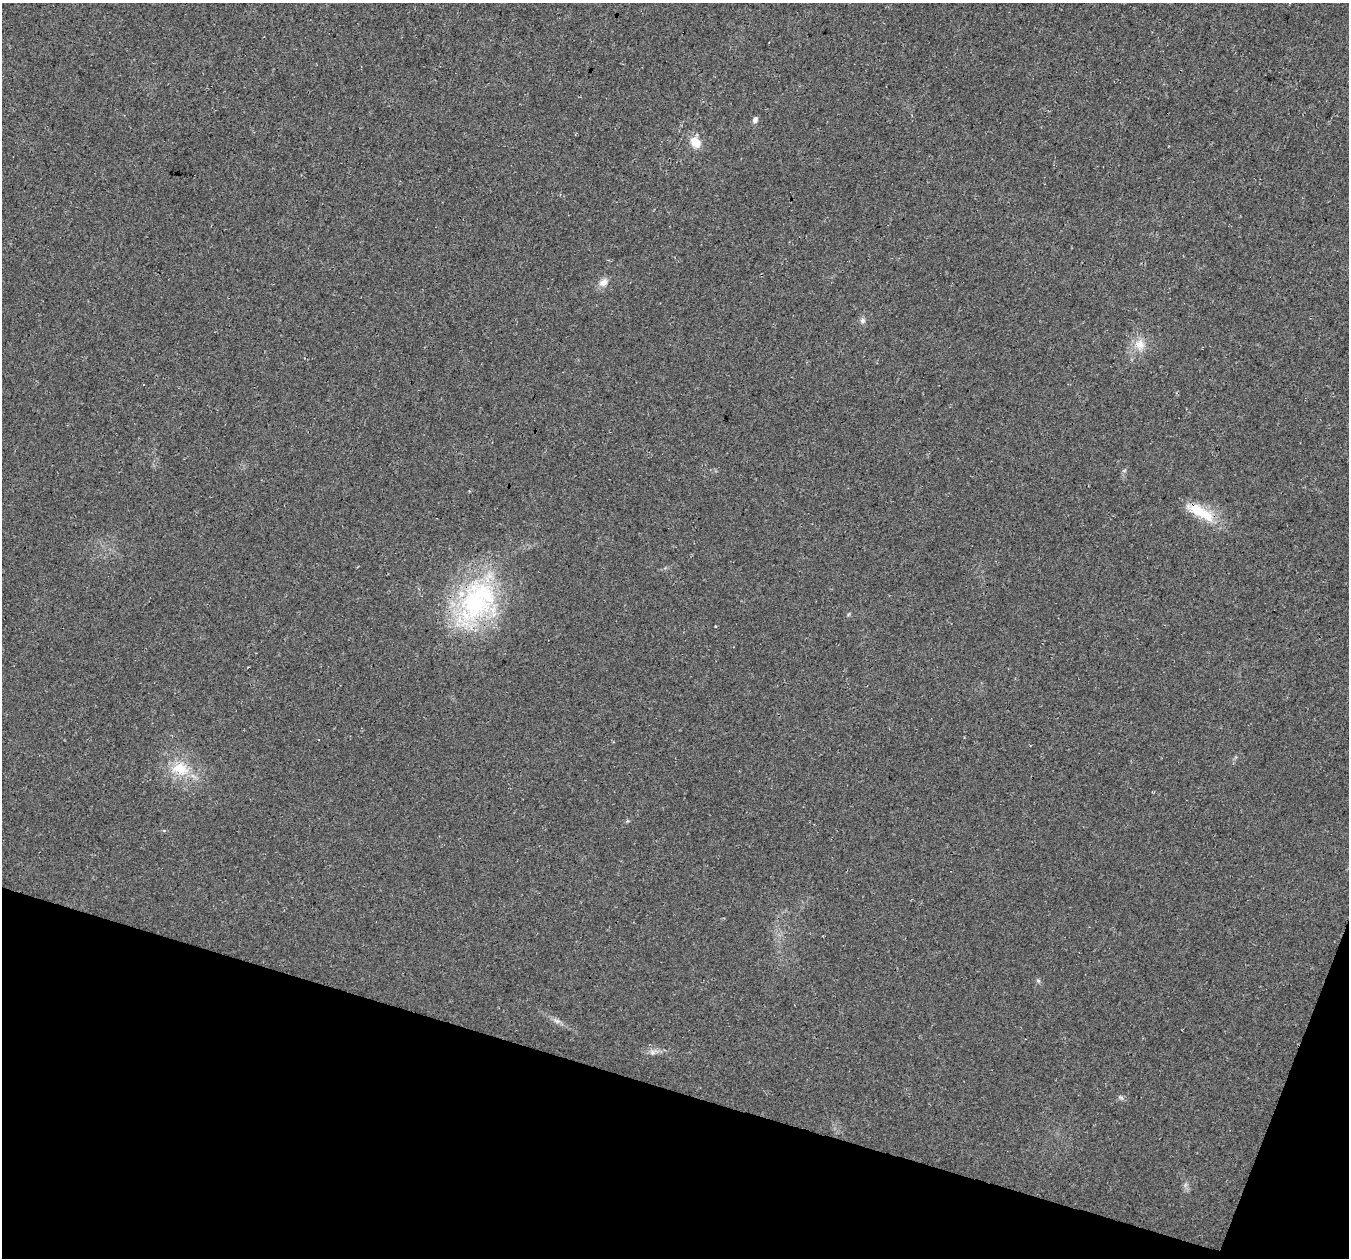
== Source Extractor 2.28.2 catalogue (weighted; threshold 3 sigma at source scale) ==
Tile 15 of 4 x 4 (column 3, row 4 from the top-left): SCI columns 2726-4072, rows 333-1588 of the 5441 x 5625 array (HDU 1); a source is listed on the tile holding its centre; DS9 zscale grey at full resolution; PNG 1351 x 1260 px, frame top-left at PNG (2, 3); no overlay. Shown black and unused: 15% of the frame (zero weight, under 3 of 4 exposures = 5% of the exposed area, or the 3 px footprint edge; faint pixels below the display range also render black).
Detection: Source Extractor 2.28.2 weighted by HDU 2 'WHT'; one run over the whole footprint, this tile lists its part. Background 0.0374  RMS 0.0076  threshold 0.0344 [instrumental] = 3 sigma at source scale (4.5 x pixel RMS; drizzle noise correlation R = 1.50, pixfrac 1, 0.0396/0.0396 arcsec/px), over >= 5 px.
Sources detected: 11; all 11 listed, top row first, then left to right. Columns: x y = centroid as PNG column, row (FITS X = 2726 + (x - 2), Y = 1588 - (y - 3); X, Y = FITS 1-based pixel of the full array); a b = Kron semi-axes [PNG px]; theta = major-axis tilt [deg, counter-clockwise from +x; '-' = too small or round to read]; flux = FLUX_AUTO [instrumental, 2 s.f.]
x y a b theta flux
755 120 7 5 73 2.9
695 142 13 10 -52 11
603 282 14 9 38 5.3
862 320 7 7 - 2.1
1140 344 16 13 -78 10
1201 512 41 13 -29 24
476 603 68 46 57 130
180 768 25 19 -12 24
1038 981 6 5 - 1.3
557 1021 10 5 -14 2.7
653 1052 7 6 - 2.4
Overlapping masked pixels (flux is a lower limit): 2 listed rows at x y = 1201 512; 476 603